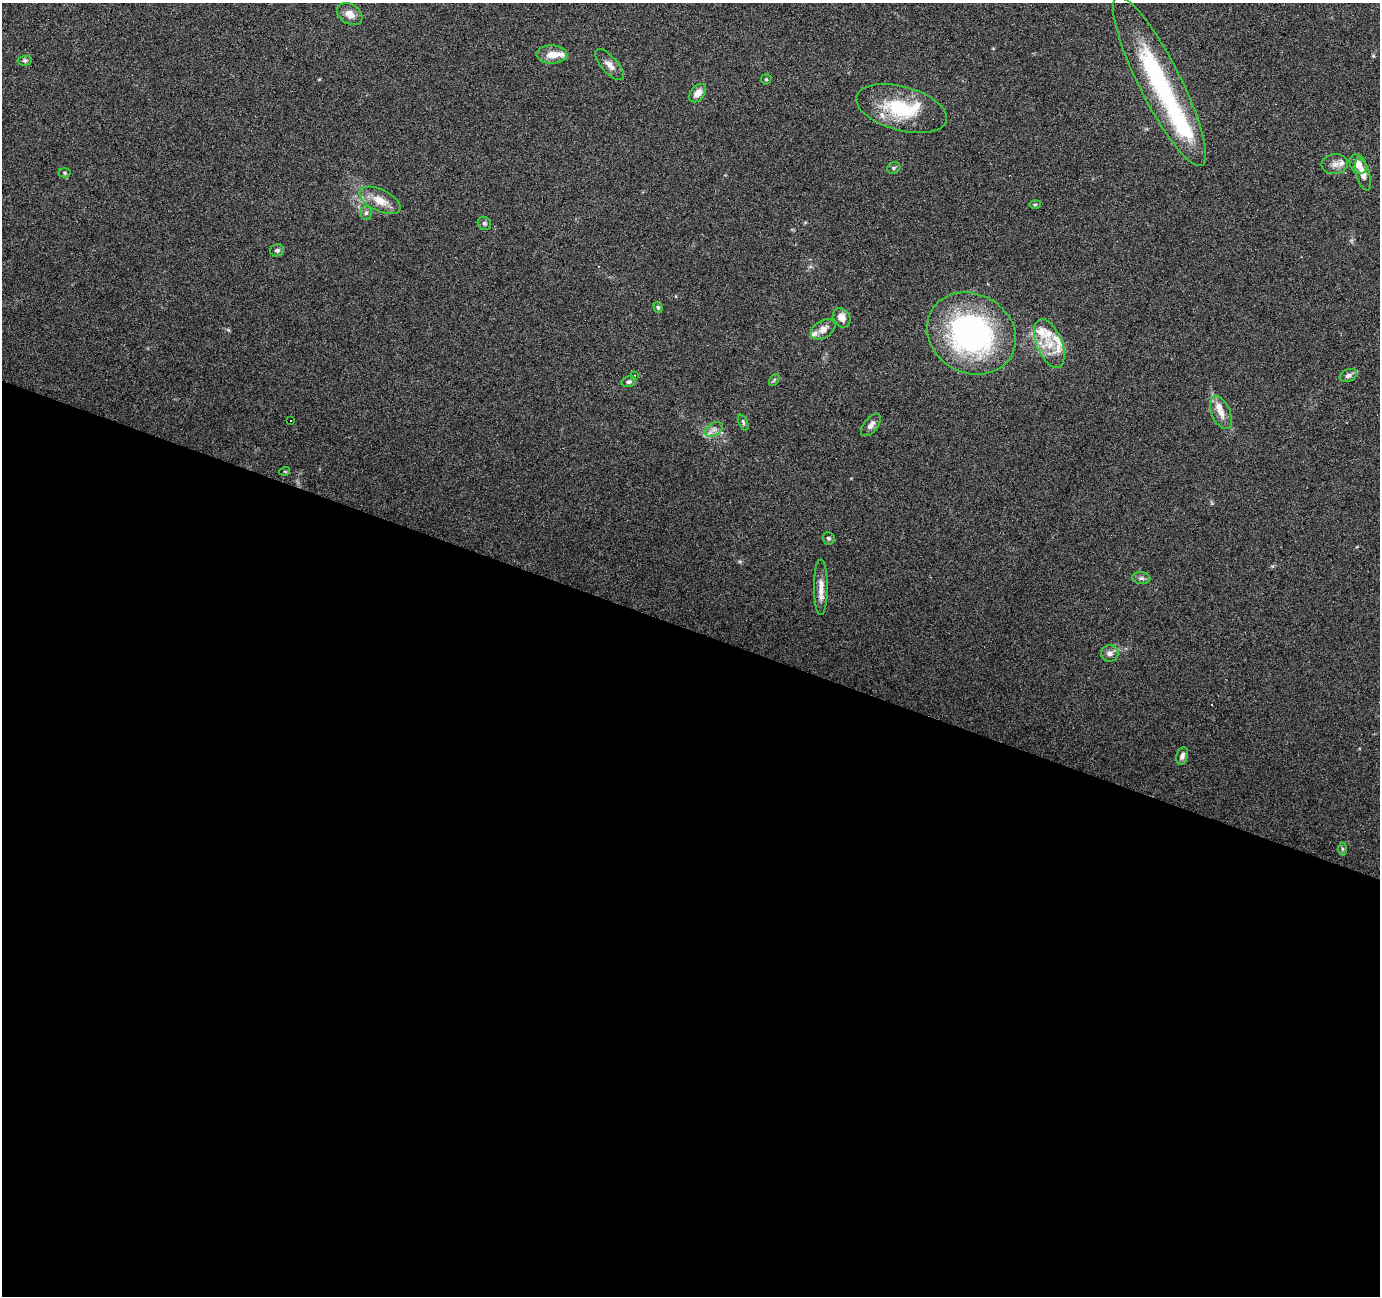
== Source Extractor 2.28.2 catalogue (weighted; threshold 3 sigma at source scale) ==
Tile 14 of 4 x 4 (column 2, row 4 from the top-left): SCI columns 1379-2756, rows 207-1500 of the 5516 x 5653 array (HDU 1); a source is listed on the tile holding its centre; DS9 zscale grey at full resolution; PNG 1382 x 1298 px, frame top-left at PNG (2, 3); each listed source drawn as its Kron ellipse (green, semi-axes under 4 px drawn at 4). Shown black and unused: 52% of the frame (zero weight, under 4 of 7 exposures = <1% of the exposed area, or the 3 px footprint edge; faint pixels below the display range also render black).
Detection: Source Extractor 2.28.2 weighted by HDU 2 'WHT'; one run over the whole footprint, this tile lists its part. Background 0.035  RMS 0.0028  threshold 0.0115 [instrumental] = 3 sigma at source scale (4.09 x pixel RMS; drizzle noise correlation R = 1.36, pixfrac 0.8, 0.0396/0.0396 arcsec/px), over >= 5 px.
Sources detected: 54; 2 inside a brighter object's white glare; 4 cosmic-ray / hot-pixel residue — neither listed nor drawn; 9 inside a brighter listed object's ellipse — not listed separately; the other 39 listed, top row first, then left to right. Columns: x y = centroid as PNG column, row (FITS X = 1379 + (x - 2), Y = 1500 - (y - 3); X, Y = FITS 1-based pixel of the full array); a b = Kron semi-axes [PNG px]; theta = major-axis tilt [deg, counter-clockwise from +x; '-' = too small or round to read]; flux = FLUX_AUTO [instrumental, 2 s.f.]
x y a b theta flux
350 14 13 10 -32 2.3
552 54 15 9 -1 3.2
25 61 7 5 7 0.47
609 65 19 8 -48 1.9
766 79 5 5 - 0.35
1159 81 94 20 -63 39
698 93 10 6 51 2.2
901 109 47 22 -15 16
1335 164 13 10 6 1.7
1358 164 10 7 -60 2.3
894 168 7 5 25 0.42
64 173 6 4 -2 0.38
1363 174 16 6 -73 2.2
380 200 22 10 -26 4.3
1035 204 6 4 2 0.35
366 213 7 5 84 0.63
484 223 7 6 - 0.54
277 250 7 6 - 0.7
658 307 6 4 -73 0.41
842 318 10 8 -59 2.3
823 329 13 8 32 2
971 333 46 39 -30 64
1049 343 26 12 -68 5.9
634 375 3 3 - 1.4
1348 375 9 6 23 0.98
774 380 7 3 54 0.37
629 382 7 5 13 0.64
1221 413 17 9 -66 2.7
291 421 3 3 - 0.36
743 422 8 4 -64 0.5
871 425 13 7 51 1.4
714 429 10 6 30 1.2
285 471 5 3 - 0.24
829 538 6 6 - 0.6
1141 578 9 6 -8 0.79
821 587 28 7 -90 2.8
1110 653 9 8 - 1.5
1182 756 9 5 74 1.2
1342 849 6 4 89 0.42